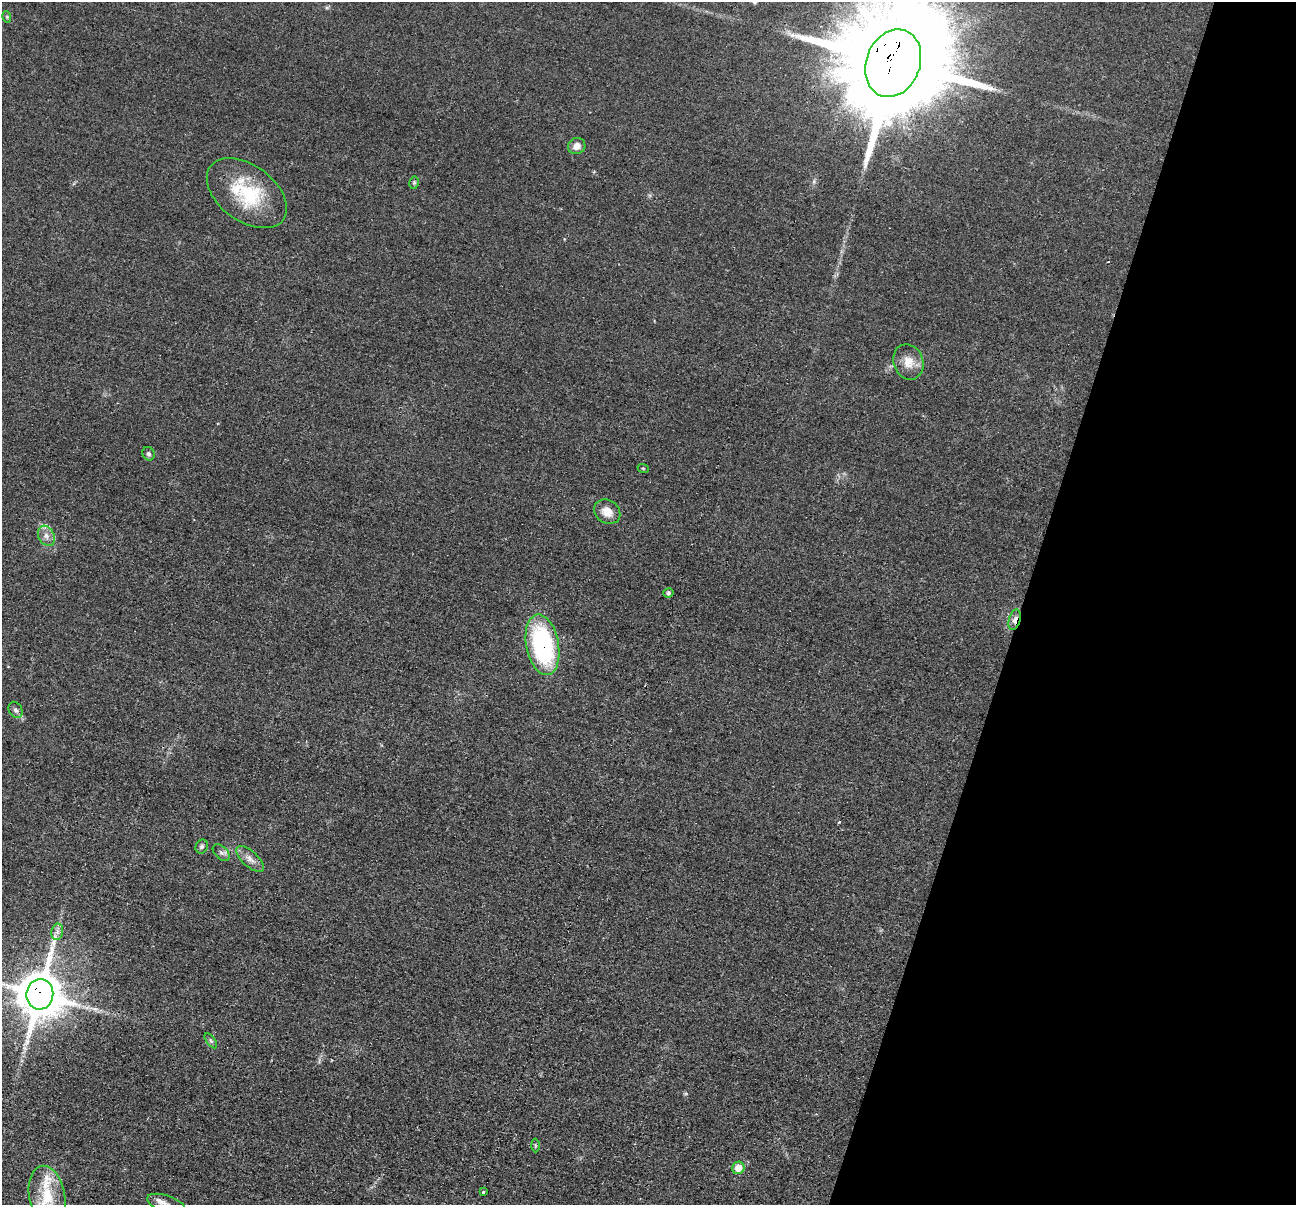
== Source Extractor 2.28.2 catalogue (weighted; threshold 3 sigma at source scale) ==
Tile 8 of 4 x 4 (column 4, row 2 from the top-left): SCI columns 3891-5184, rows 2666-3868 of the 5195 x 5211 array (HDU 1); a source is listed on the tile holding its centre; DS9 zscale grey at full resolution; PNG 1298 x 1207 px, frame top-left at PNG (2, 2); each listed source drawn as its Kron ellipse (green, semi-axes under 4 px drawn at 4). Shown black and unused: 21% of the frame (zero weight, under 2 of 3 exposures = <1% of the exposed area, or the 3 px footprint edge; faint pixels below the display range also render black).
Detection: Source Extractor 2.28.2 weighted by HDU 2 'WHT'; one run over the whole footprint, this tile lists its part. Background 0.0452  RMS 0.0086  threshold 0.0386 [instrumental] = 3 sigma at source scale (4.5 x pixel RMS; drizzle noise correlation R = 1.50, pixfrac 1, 0.05/0.05 arcsec/px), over >= 5 px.
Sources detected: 26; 1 inside a brighter listed object's ellipse — not listed separately; the other 25 listed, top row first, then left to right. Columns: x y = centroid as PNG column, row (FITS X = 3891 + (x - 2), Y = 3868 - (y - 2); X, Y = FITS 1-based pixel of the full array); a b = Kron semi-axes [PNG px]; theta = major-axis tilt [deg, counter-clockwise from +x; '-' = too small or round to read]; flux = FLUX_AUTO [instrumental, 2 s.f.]
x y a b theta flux
7 17 6 3 -73 0.95
893 63 35 27 69 27000
577 146 9 8 - 5.8
414 183 6 4 79 1.2
247 193 45 28 -36 59
908 362 18 14 -68 12
148 454 7 6 - 2
643 468 6 3 -19 0.82
607 512 14 11 -36 9.6
46 536 11 8 -62 5.6
668 593 5 5 - 1.6
1015 620 10 5 74 4.3
542 645 31 16 -79 130
16 710 8 6 -63 2.7
202 846 7 6 - 2.1
221 853 10 6 -44 2.9
250 859 17 7 -43 6.2
57 932 8 6 79 3.2
40 994 15 13 83 3600
211 1041 9 4 -54 1.7
535 1145 7 3 -89 0.94
738 1168 6 6 - 11
483 1192 3 3 - 2
47 1196 30 18 -79 31
167 1204 20 8 -20 6.3
Overlapping masked pixels (flux is a lower limit): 4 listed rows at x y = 893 63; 1015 620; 542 645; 40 994
Isophote crosses this tile's border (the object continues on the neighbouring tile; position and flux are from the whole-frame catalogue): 4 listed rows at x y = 893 63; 40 994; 47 1196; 167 1204